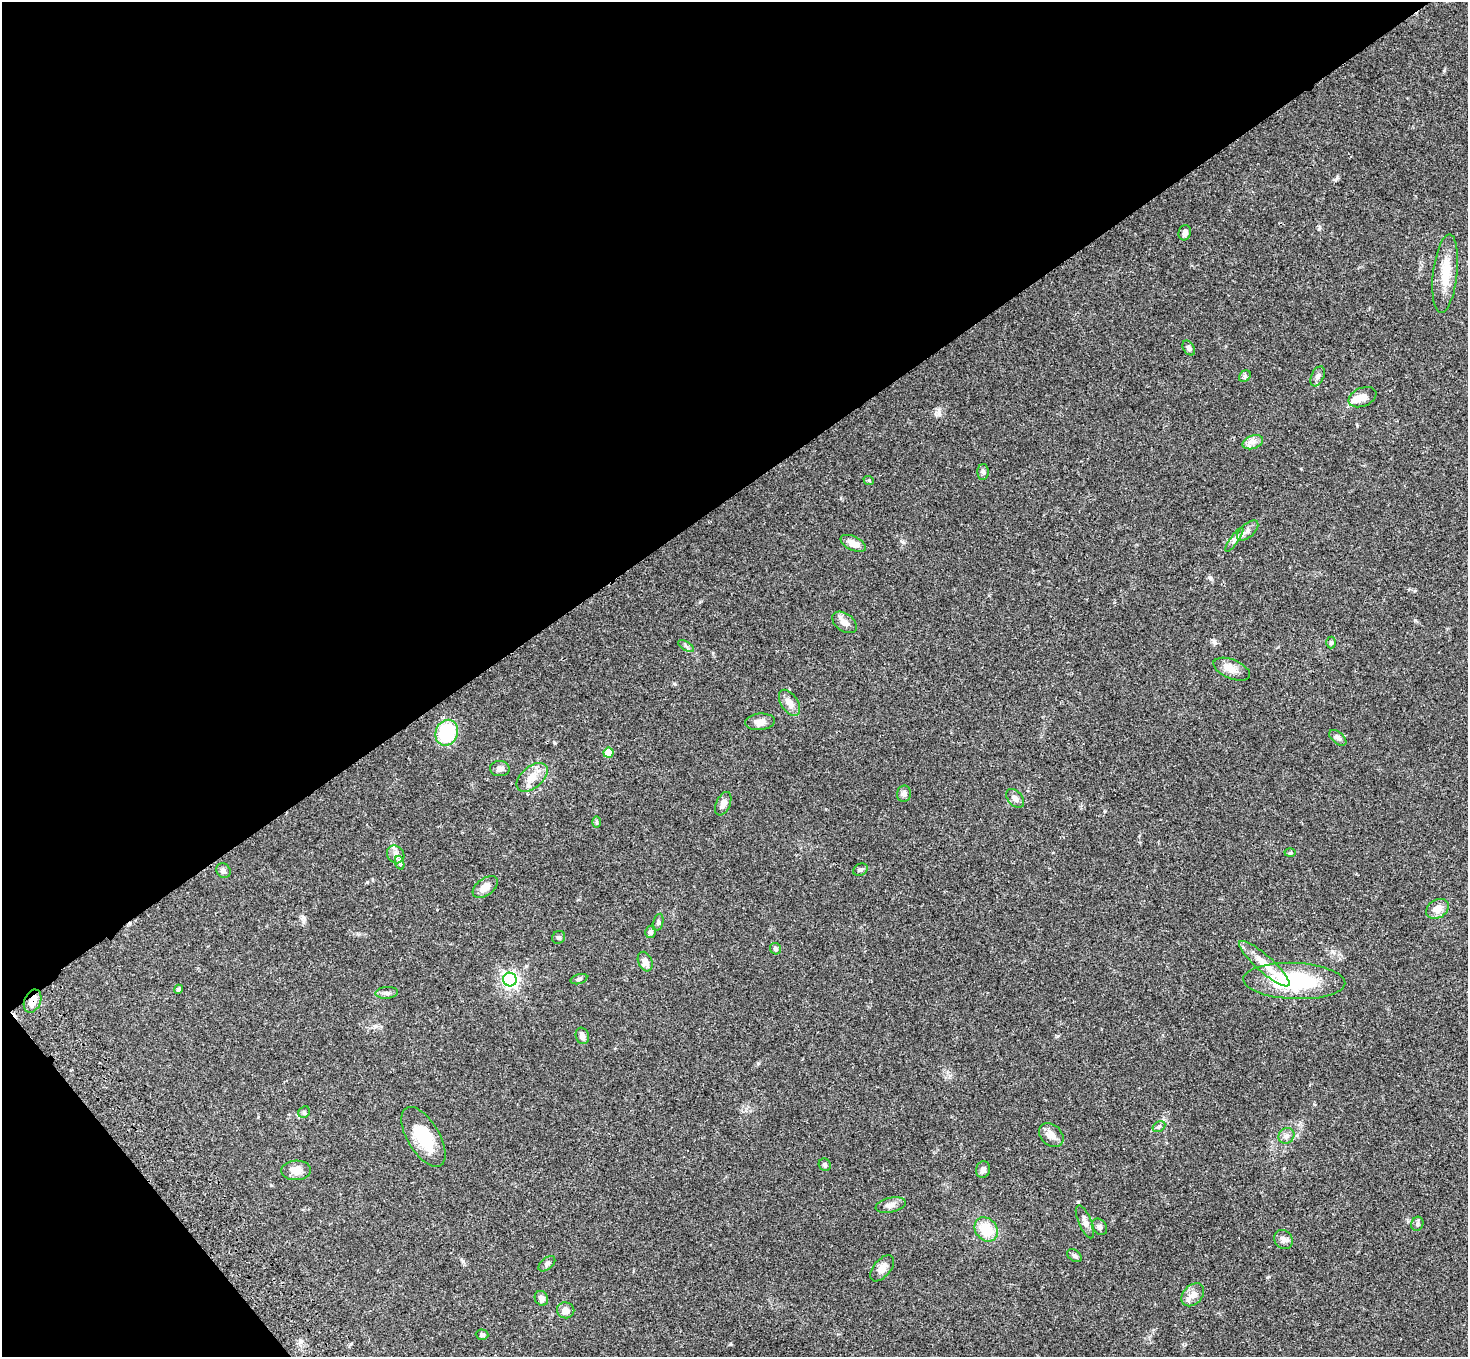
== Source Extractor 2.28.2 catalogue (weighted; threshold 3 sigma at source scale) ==
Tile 5 of 4 x 4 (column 1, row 2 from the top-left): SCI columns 107-1572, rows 3088-4442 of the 6075 x 6036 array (HDU 1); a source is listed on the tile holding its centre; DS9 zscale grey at full resolution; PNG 1470 x 1359 px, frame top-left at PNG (2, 2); each listed source drawn as its Kron ellipse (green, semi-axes under 4 px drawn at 4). Shown black and unused: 39% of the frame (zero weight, under 3 of 4 exposures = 6% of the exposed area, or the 3 px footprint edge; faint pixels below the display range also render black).
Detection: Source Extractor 2.28.2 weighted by HDU 2 'WHT'; one run over the whole footprint, this tile lists its part. Background 0.0482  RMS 0.0054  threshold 0.0243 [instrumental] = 3 sigma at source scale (4.5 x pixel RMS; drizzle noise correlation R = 1.50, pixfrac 1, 0.05/0.05 arcsec/px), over >= 5 px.
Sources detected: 70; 1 inside a brighter object's white glare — neither listed nor drawn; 1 inside a brighter listed object's ellipse — not listed separately; the other 68 listed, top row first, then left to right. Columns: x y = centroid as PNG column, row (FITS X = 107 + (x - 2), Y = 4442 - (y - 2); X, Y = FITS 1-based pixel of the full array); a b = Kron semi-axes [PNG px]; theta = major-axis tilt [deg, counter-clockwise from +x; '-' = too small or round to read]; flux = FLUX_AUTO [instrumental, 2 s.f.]
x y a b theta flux
1185 233 8 6 72 2.1
1445 274 39 12 84 12
1189 348 8 5 -59 1.3
1245 376 6 5 - 0.99
1318 376 10 6 65 1.7
1362 397 14 9 23 4
1253 442 10 6 19 2.5
983 472 8 5 -89 1.1
869 481 5 3 - 0.47
1248 531 13 6 42 2.6
1234 540 14 4 55 2.1
853 543 13 7 -26 4.6
844 622 14 8 -36 3.7
1331 643 6 4 90 0.93
686 646 9 3 -32 1
1232 669 19 9 -22 4.6
790 703 14 8 -56 3.4
760 722 15 8 6 3.8
447 733 13 11 68 35
1338 738 10 5 -41 1.5
609 753 5 5 - 11
500 769 10 7 -2 2.2
532 777 18 10 40 6
904 794 8 7 - 1.8
1015 798 11 7 -47 2.5
723 804 12 7 66 2.5
597 822 6 4 -90 0.78
1290 853 5 3 - 0.61
396 854 9 8 - 2.5
400 863 7 4 -72 1
860 870 7 6 - 1.1
223 871 8 6 -48 1.5
485 887 14 8 36 5
1438 909 12 9 33 5.2
658 922 9 5 75 1.1
651 932 6 5 - 1.3
559 937 7 6 - 1.1
775 949 6 5 - 1.2
645 962 10 7 -68 3
1264 964 33 8 -42 9.2
510 979 7 6 - 150
579 979 8 5 16 0.95
1294 981 51 18 -2 45
178 989 5 4 - 0.94
387 993 11 6 4 1.7
33 1001 12 8 67 4.2
582 1036 8 6 -73 2.4
304 1112 6 5 - 0.84
1159 1127 7 5 31 1
1051 1135 14 10 -44 4
1286 1136 8 7 - 2
423 1137 33 16 -59 18
825 1165 6 5 - 1
296 1170 15 10 4 4.8
983 1170 8 7 - 2
891 1205 15 7 12 2.6
1085 1222 18 6 -67 2.6
1417 1224 7 6 - 1.2
1099 1227 9 7 -54 1.4
986 1229 13 10 -50 12
1284 1239 10 8 -54 2.1
1074 1256 8 5 -37 1.1
547 1264 10 5 40 1.3
882 1268 15 8 50 3.5
1193 1295 13 9 46 3.6
541 1298 7 6 - 2.3
566 1310 9 8 - 3.2
482 1335 6 5 - 1.2
Overlapping masked pixels (flux is a lower limit): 1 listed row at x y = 33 1001
Unlisted compact peaks at least as high as the median listed source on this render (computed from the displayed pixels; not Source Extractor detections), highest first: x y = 1057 1036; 1337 177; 1444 70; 730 1344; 1210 578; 1214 642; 463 1261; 939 413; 758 1063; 555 743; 903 542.